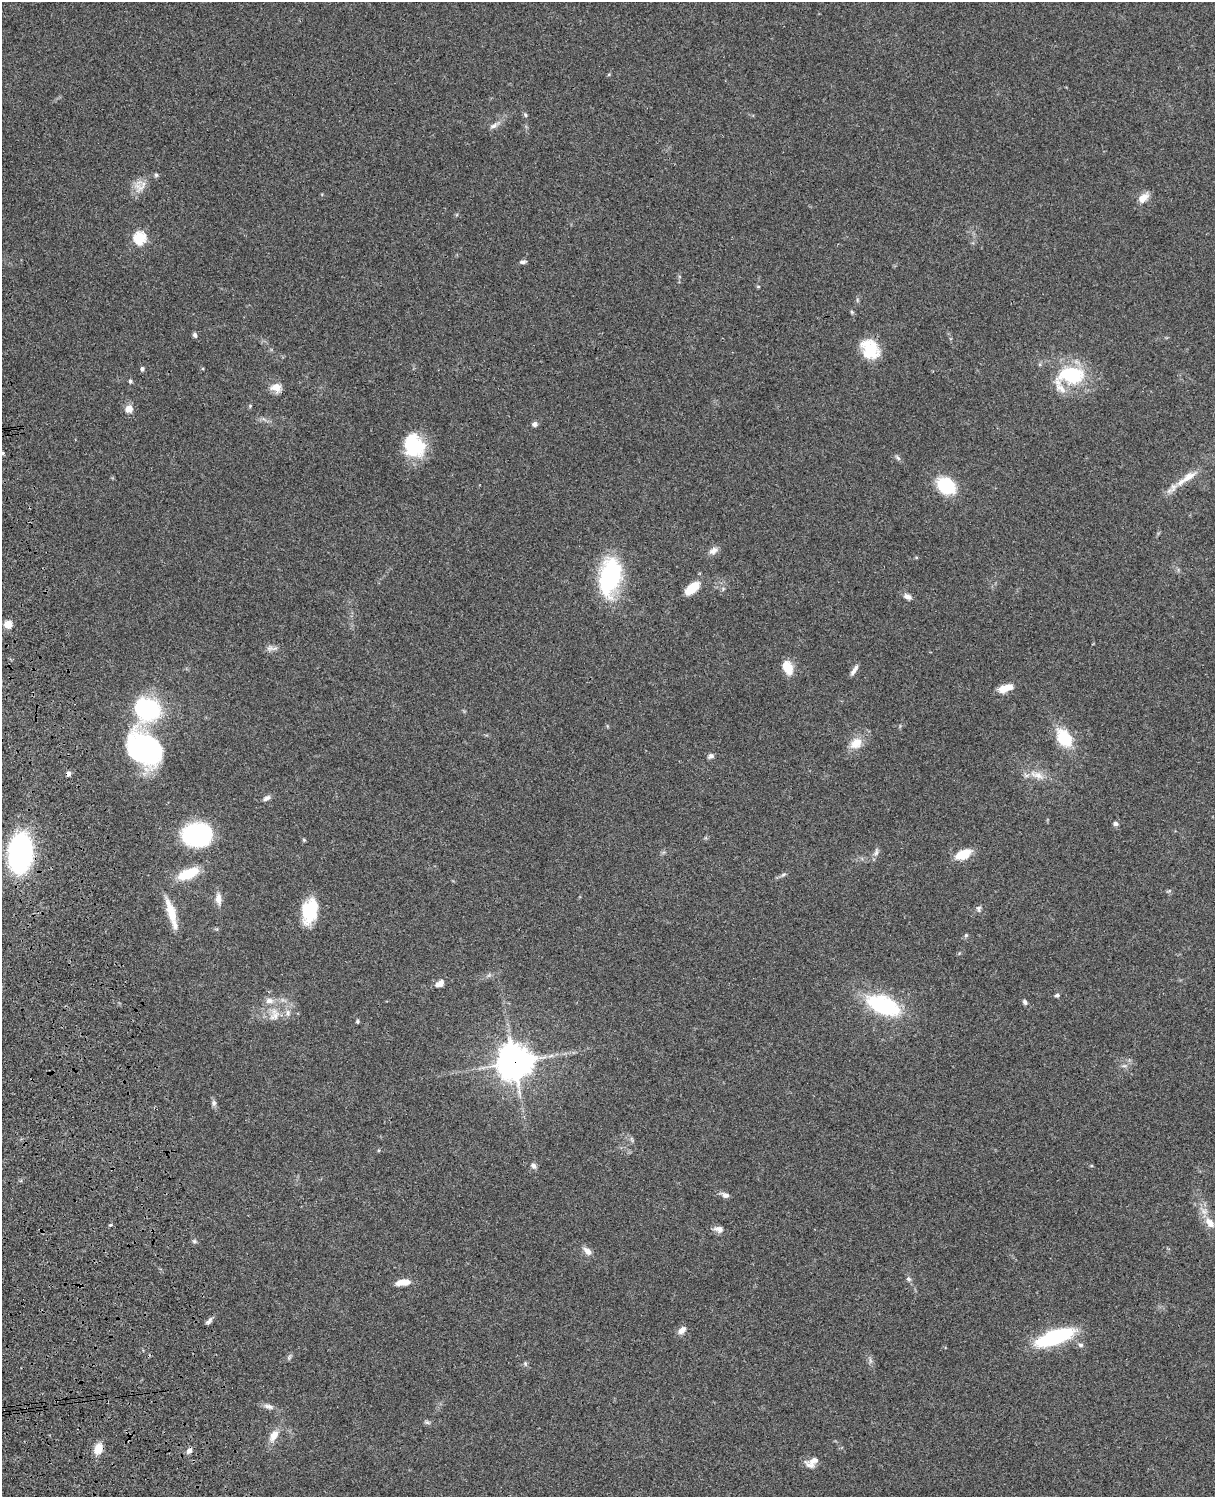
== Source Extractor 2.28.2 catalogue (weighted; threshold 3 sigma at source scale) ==
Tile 7 of 4 x 3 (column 3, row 2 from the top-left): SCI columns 2545-3757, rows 1773-3267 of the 5088 x 4927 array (HDU 1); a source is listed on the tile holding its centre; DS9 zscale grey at full resolution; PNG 1217 x 1499 px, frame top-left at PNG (2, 2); no overlay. Shown black and unused: <1% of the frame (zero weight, under 3 of 4 exposures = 6% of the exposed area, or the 3 px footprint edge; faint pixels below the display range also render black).
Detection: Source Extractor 2.28.2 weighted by HDU 2 'WHT'; one run over the whole footprint, this tile lists its part. Background 0.0788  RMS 0.0059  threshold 0.0265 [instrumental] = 3 sigma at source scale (4.5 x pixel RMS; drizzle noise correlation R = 1.50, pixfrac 1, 0.05/0.05 arcsec/px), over >= 5 px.
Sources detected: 90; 1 inside a brighter object's white glare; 1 cosmic-ray / hot-pixel residue — not listed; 5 inside a brighter listed object's ellipse — not listed separately; the other 83 listed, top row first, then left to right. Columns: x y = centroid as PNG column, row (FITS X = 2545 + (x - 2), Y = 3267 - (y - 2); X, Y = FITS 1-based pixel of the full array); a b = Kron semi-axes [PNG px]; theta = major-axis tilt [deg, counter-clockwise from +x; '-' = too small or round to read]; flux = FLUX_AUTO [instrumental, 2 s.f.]
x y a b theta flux
525 115 6 4 -87 0.79
494 126 12 6 27 2.4
156 175 5 5 - 0.97
141 188 19 10 24 5.6
1143 198 15 9 44 5.4
139 238 6 6 - 62
523 262 7 5 7 1.5
758 287 5 3 - 0.56
852 312 6 4 -70 0.81
195 335 7 5 -62 1.4
870 349 24 18 -55 19
142 369 6 4 -87 1.2
1071 375 35 23 0 37
130 381 5 4 - 1.1
276 387 12 9 0 6.2
129 409 9 8 - 4.9
535 424 6 6 - 1.8
414 445 24 21 -65 32
3 453 4 4 - 0.81
898 458 10 4 -50 1.2
1189 477 23 9 32 7.8
946 486 13 10 -42 46
714 551 12 8 31 3.4
610 577 34 19 77 72
692 588 18 9 40 11
908 597 12 6 -27 2.5
8 624 9 8 - 5.4
270 648 10 5 26 2.1
787 667 16 10 -63 10
854 670 14 4 58 2.6
1005 688 18 7 17 8.2
147 710 23 20 -18 68
1064 738 23 15 -55 20
856 743 17 13 40 8.4
144 748 27 22 -45 150
711 756 8 6 21 1.7
1037 775 23 9 -18 7.2
266 798 11 6 33 2
1116 824 7 6 - 1.4
197 835 32 25 2 52
304 840 5 4 - 0.65
876 852 12 5 78 2.1
20 853 26 15 86 160
963 854 12 7 24 18
188 874 27 12 22 16
783 874 8 3 19 1.1
218 899 13 7 -86 4.7
978 909 9 6 -83 1.6
171 911 33 10 -72 12
308 913 25 17 -81 20
966 935 5 5 - 0.87
440 983 12 7 35 3.5
1057 995 5 4 - 1.2
1025 1002 7 5 -58 1.5
883 1005 31 14 -23 65
288 1013 10 6 -81 2.4
274 1015 20 13 78 8.2
358 1021 5 5 - 0.8
514 1062 11 10 - 1300
1124 1066 7 4 18 1.2
214 1103 9 6 -82 1.7
632 1139 10 3 -69 0.98
534 1166 8 6 -44 2
725 1195 10 6 -25 2.3
1210 1223 14 9 -49 6
110 1225 4 3 - 0.65
719 1229 13 8 -9 3.3
194 1241 6 4 -18 0.93
587 1251 12 8 -41 3.5
909 1279 7 5 -32 1.4
402 1282 16 7 6 6.7
209 1321 10 5 51 1.8
682 1330 11 7 44 3.4
1055 1337 30 11 19 65
1081 1345 6 6 - 1.5
289 1357 8 4 46 1.2
525 1363 6 5 - 1
268 1406 14 6 -14 2.8
427 1422 8 5 -29 1.2
274 1436 17 9 60 6.2
98 1449 13 9 77 6.7
189 1450 9 6 50 2.2
812 1462 18 10 32 5
Overlapping masked pixels (flux is a lower limit): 1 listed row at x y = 514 1062
Isophote crosses this tile's border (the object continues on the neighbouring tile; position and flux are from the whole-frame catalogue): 1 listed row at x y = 3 453